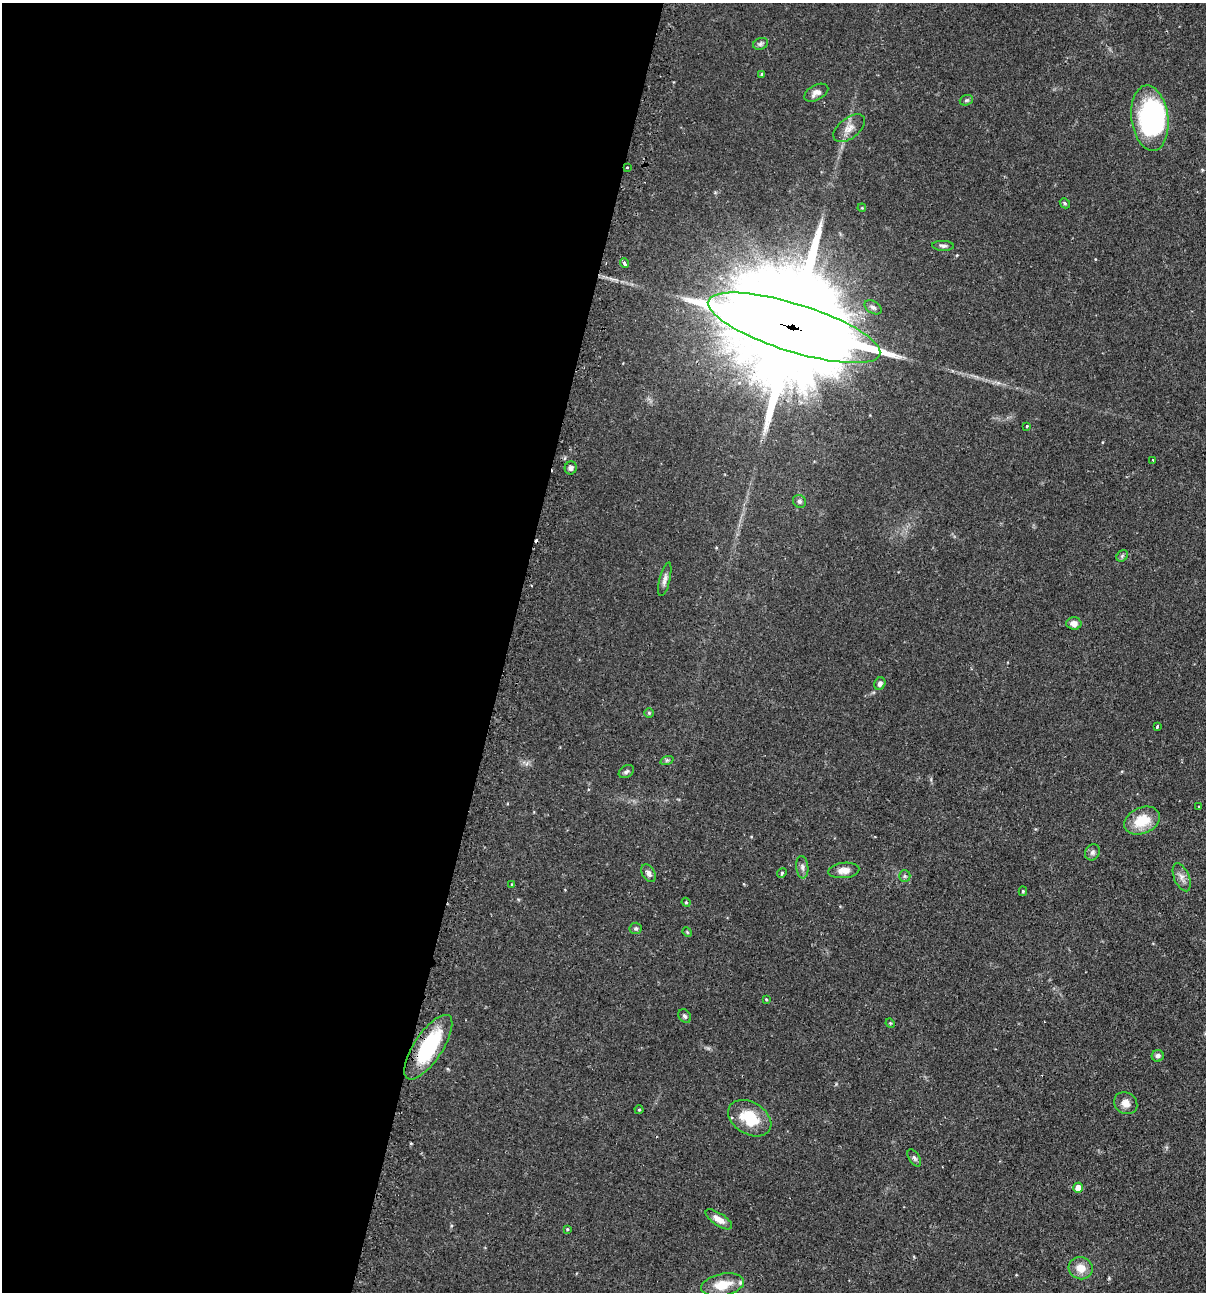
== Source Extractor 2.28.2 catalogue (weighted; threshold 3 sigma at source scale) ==
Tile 5 of 4 x 4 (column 1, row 2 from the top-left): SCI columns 155-1358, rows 2613-3902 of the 5246 x 5226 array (HDU 1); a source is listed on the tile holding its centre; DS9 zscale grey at full resolution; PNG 1208 x 1294 px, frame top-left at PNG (2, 3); each listed source drawn as its Kron ellipse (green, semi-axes under 4 px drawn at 4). Shown black and unused: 42% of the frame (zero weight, under 2 of 3 exposures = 4% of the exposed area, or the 3 px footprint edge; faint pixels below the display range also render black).
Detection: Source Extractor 2.28.2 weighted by HDU 2 'WHT'; one run over the whole footprint, this tile lists its part. Background 0.089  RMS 0.0054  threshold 0.0243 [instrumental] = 3 sigma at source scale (4.5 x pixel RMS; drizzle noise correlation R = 1.50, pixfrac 1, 0.05/0.05 arcsec/px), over >= 5 px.
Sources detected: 59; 2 inside a brighter object's white glare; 3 cosmic-ray / hot-pixel residue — neither listed nor drawn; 1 inside a brighter listed object's ellipse — not listed separately; the other 53 listed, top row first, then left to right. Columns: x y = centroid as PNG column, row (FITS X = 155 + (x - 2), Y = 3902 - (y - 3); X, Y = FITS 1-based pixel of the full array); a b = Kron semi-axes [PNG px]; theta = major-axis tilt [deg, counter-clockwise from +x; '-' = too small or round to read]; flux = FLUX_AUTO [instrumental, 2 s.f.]
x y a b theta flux
761 44 8 5 20 1.2
762 74 4 3 - 0.76
816 93 13 7 28 2.9
966 100 7 5 20 0.95
1150 118 33 18 -83 67
849 128 18 10 38 4.9
627 167 3 2 - 0.52
1065 203 5 4 - 0.71
862 208 4 3 - 0.46
943 246 11 5 -3 1.5
624 263 5 3 - 3.1
873 307 9 6 -31 1.5
794 328 90 24 -17 29000
1027 426 3 3 - 0.64
1153 460 3 3 - 0.94
571 468 6 6 - 1.7
799 501 7 6 - 1.2
1122 556 6 5 - 0.87
665 579 17 5 76 2.3
1074 623 7 6 - 3.4
880 684 6 5 - 1.7
649 713 4 4 - 0.72
1157 726 3 3 - 1.3
667 760 7 4 18 0.82
626 772 8 5 32 1.3
1199 806 3 3 - 0.97
1142 821 19 13 23 14
1092 852 8 7 - 1.7
802 867 11 6 -85 2
844 870 15 7 6 4.6
649 873 9 6 -57 2.1
782 873 5 4 - 0.69
905 876 6 5 - 0.96
1182 877 15 7 -67 3.1
512 884 4 2 - 0.37
1023 891 5 4 - 0.75
686 902 4 4 - 0.65
636 928 6 6 - 0.96
687 932 5 4 - 0.52
766 999 4 3 - 0.59
685 1016 7 6 - 1.3
890 1023 5 4 - 0.5
428 1047 38 14 56 41
1158 1056 6 6 - 1.5
1126 1103 12 10 -36 3.8
639 1110 4 4 - 0.59
750 1118 23 16 -31 17
914 1158 9 5 -58 1.3
1078 1188 5 4 - 5.7
719 1219 15 6 -33 4.1
567 1229 4 4 - 0.54
1081 1268 12 11 - 6.2
722 1285 21 11 11 10
Overlapping masked pixels (flux is a lower limit): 3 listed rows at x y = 627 167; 794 328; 428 1047